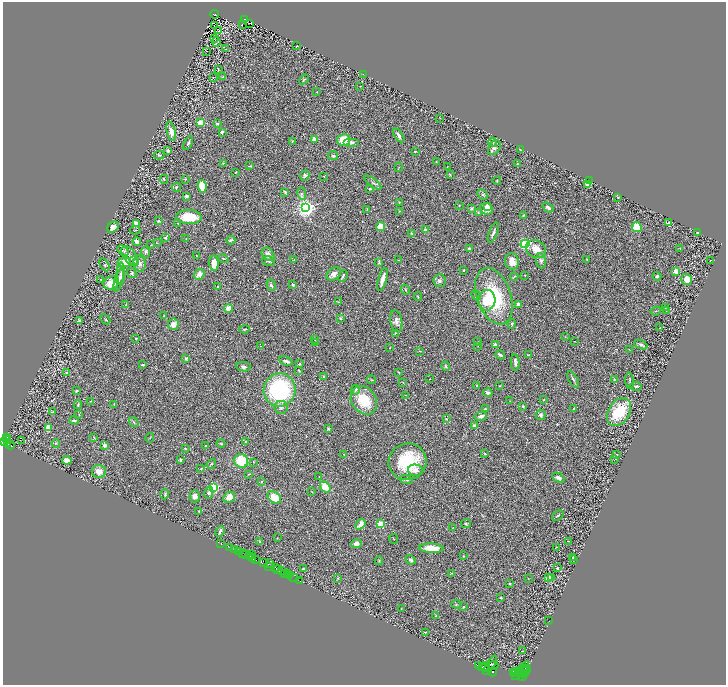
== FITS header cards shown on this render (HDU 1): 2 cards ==
NAXIS1  =                 1447
NAXIS2  =                 1366

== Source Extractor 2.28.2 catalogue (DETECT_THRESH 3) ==
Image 1447 x 1366 px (HDU 1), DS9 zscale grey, zoomed out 1/2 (1 PNG px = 2 x 2 image px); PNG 728 x 687 px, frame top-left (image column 2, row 1366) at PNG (3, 2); each listed source drawn as its Kron ellipse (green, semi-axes under 4 px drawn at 4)
Background 0.393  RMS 0.028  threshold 0.0843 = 3 sigma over >= 5 px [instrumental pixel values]
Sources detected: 367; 41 cannot appear on this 1/2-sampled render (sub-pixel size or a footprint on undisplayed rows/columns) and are neither listed nor drawn; the other 326 listed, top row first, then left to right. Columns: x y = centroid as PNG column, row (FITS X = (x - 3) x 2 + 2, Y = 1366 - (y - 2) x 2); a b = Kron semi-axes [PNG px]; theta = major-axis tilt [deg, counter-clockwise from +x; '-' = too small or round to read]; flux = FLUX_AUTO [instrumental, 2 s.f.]
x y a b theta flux
214 14 4 2 - 20
245 19 2 2 - 23
250 23 2 1 - 1.4
242 24 3 1 - 1.5
215 26 2 1 - 1.2
219 30 2 2 - 30
214 39 3 2 - 3
216 42 5 2 - 4.8
297 46 2 2 - 1.9
226 49 3 2 - 1.8
206 51 2 1 - 35
218 69 2 1 - 2.5
363 74 2 1 - 2
213 77 2 2 - 1.7
222 77 3 2 - 2.2
304 79 5 3 - 5.7
360 86 2 1 - 1.9
317 92 2 1 - 1.4
440 118 2 1 - 1.4
200 123 4 3 - 61
217 123 2 2 - 14
171 131 10 4 -78 33
222 132 4 3 - 11
399 135 8 3 -54 20
314 139 3 3 - 24
343 140 6 5 - 90
292 141 3 3 - 3.3
351 142 8 4 0 16
493 142 5 4 - 7.2
188 143 7 3 61 8
494 147 8 5 59 17
520 150 2 2 - 2.2
168 151 3 2 - 12
415 151 3 2 - 2.5
159 155 5 4 - 7.6
333 156 5 3 - 6.5
436 162 2 2 - 2.8
223 163 3 2 - 3.8
517 164 3 3 - 3.3
250 166 4 2 - 5.5
447 166 2 1 - 1.3
399 167 5 2 - 2.8
236 172 2 2 - 4.7
305 175 5 4 - 9.9
450 175 3 2 - 3.1
324 176 2 2 - 3.3
164 179 4 3 - 4.9
185 179 3 2 - 3.3
497 180 4 2 - 3.2
589 181 2 2 - 3.8
373 183 10 2 -36 8.8
588 185 3 2 - 24
202 186 6 4 -81 92
176 187 4 3 - 7
370 189 3 2 - 5.3
285 192 4 2 - 6.2
302 194 6 3 -82 18
482 194 5 4 - 10
186 196 2 2 - 39
617 197 3 2 - 2.9
399 202 3 2 - 2.6
459 205 3 2 - 2.8
487 206 4 3 - 8.4
306 208 3 3 - 3300
471 208 3 3 - 9.3
548 208 6 3 -37 12
367 209 3 2 - 3
487 209 6 5 - 51
399 211 4 2 - 2.9
478 213 4 3 - 5.3
523 215 2 2 - 5
189 217 13 7 -2 130
158 221 3 2 - 6.9
136 223 3 3 - 22
178 223 4 3 - 5.4
668 223 4 3 - 11
380 226 4 3 - 79
113 227 6 5 - 28
637 227 5 4 - 88
135 230 5 2 - 3.5
425 230 4 3 - 15
412 233 3 2 - 5.4
493 233 10 2 69 12
697 233 2 2 - 4
165 238 3 2 - 7.8
186 238 2 1 - 2.4
231 240 4 2 - 12
137 242 4 3 - 19
157 243 3 2 - 2
525 244 4 3 - 1000
151 245 3 2 - 2.9
469 248 3 2 - 7.2
680 248 3 3 - 4.2
536 249 10 8 -36 54
123 250 6 4 -43 11
145 252 5 3 - 8.6
268 254 7 5 -53 25
130 256 12 6 -51 29
196 256 2 2 - 1.9
223 259 5 2 - 4.6
294 260 3 2 - 2.3
399 260 2 2 - 2.5
587 260 4 2 - 3.9
710 260 2 1 - 2.1
134 261 3 3 - 4.9
269 261 7 4 -12 12
512 261 8 7 - 37
541 261 7 5 -84 14
124 262 7 5 8 46
379 262 4 2 - 4.8
140 263 8 6 -76 22
214 263 8 4 -88 54
104 265 7 4 -61 8.2
463 270 3 2 - 4
676 271 3 2 - 110
121 273 11 4 89 15
132 273 5 4 - 9.6
199 274 6 5 - 29
334 274 8 6 40 22
525 275 2 1 - 2.2
343 276 6 3 66 8.8
657 276 4 3 - 9.6
120 277 7 4 85 13
514 277 4 2 - 2.9
382 279 12 3 74 43
687 279 5 5 - 56
101 280 3 3 - 4.7
119 280 12 4 75 20
439 281 6 6 - 16
111 283 7 6 - 83
271 285 6 3 -68 7
293 285 4 3 - 6.6
218 287 2 2 - 4.2
405 290 5 3 - 5
476 295 5 2 - 4.4
494 296 29 17 -70 340
418 297 4 2 - 3.9
487 300 10 8 85 110
338 302 4 2 - 3.2
519 304 4 3 - 18
126 305 3 2 - 5.3
665 307 3 2 - 3.4
228 308 4 2 - 110
656 311 5 2 - 4.1
666 311 3 2 - 3.2
164 316 3 3 - 8.5
340 318 3 3 - 4.4
105 319 5 2 - 4.8
79 321 4 3 - 8.9
396 321 11 6 -79 26
173 324 6 5 - 25
512 324 4 3 - 4.6
660 328 2 2 - 5.1
244 329 5 2 - 4.9
395 333 3 2 - 2.3
565 337 3 2 - 2.8
136 338 3 2 - 3.7
315 339 3 3 - 3.4
574 341 2 1 - 1.6
478 342 3 2 - 2.2
315 343 4 2 - 4.3
495 344 2 2 - 14
641 345 7 3 -22 9.7
260 346 3 2 - 2
478 346 2 1 - 1.5
390 348 2 1 - 1.8
629 349 2 2 - 2.2
420 351 2 2 - 2.9
500 355 5 2 - 16
528 355 4 2 - 6.3
186 358 3 2 - 9.6
286 361 7 2 -23 13
515 362 8 3 -88 14
299 364 4 3 - 5.4
143 365 4 2 - 6.7
446 366 5 3 - 6.2
244 367 7 4 -8 14
299 370 2 2 - 12
399 372 2 2 - 8.2
67 373 3 3 - 19
324 377 4 3 - 6.4
429 379 2 1 - 1.4
614 379 3 2 - 4.1
371 380 4 2 - 3.7
573 380 9 3 -63 10
630 381 8 2 -85 7.1
403 382 3 3 - 3.5
477 385 2 2 - 3.9
499 386 3 2 - 2.1
636 386 6 3 -3 9
279 390 17 16 - 640
355 390 5 3 - 11
76 391 3 2 - 9.2
488 393 5 3 - 12
405 395 2 1 - 2.4
364 400 15 12 -55 160
543 400 3 2 - 4
90 401 3 2 - 2.3
510 401 3 1 - 1.7
114 404 3 2 - 2.7
78 405 4 3 - 7.2
523 406 2 2 - 7.1
281 407 7 6 - 19
485 409 2 2 - 22
574 409 3 2 - 6.8
53 412 3 2 - 6.8
619 412 15 10 58 230
79 414 3 3 - 3.9
541 415 5 5 - 12
481 416 6 3 14 17
446 419 2 2 - 4.4
74 420 5 2 - 8.5
134 422 5 2 - 4.3
475 426 3 3 - 28
48 428 4 3 - 82
328 429 4 3 - 7.6
7 438 4 3 - 390
94 438 3 2 - 3.1
150 438 4 2 - 3.1
7 440 3 2 - 390
4 441 3 2 - 650
21 441 2 1 - 3.7
245 442 3 2 - 3.9
8 443 3 2 - 240
56 443 4 3 - 5.3
221 443 4 3 - 3.8
10 445 4 2 - 200
105 445 2 2 - 48
206 445 2 2 - 4.6
185 448 2 2 - 5.2
344 454 2 2 - 8.5
485 454 3 2 - 4.8
616 455 3 2 - 6.9
615 459 2 2 - 2.8
67 460 5 4 - 27
180 460 4 3 - 5.4
241 461 7 7 - 150
253 462 2 2 - 1.9
407 462 19 18 - 270
211 464 5 3 - 4.7
201 469 3 2 - 3.4
415 470 7 5 -3 19
99 472 7 6 - 44
249 474 3 2 - 2.6
319 477 2 1 - 2.5
558 478 7 4 -26 20
406 480 6 2 -19 7
261 481 3 2 - 2.9
325 487 6 4 -51 73
214 488 3 3 - 590
312 492 3 2 - 2.5
209 493 6 3 78 16
165 494 5 2 - 4
195 496 6 5 - 22
229 497 6 5 - 41
274 497 7 5 -38 72
199 511 3 2 - 3
558 515 6 3 38 6.5
360 524 6 4 53 31
380 524 3 3 - 260
466 524 5 2 - 6
453 527 3 2 - 1.7
220 531 5 2 - 12
277 538 2 2 - 2.8
393 539 5 1 - 2.7
568 541 3 2 - 3.4
260 542 4 2 - 2.9
220 544 2 1 - 7.3
356 544 5 4 - 23
556 547 3 1 - 2
229 548 3 1 - 35
431 548 12 4 -3 88
234 550 2 1 - 28
238 552 2 1 - 170
242 553 2 1 - 270
246 554 3 2 - 44
252 555 2 1 - 15
464 556 3 2 - 3
251 557 3 2 - 51
573 557 2 1 - 2.4
253 559 2 1 - 46
256 560 3 2 - 510
410 560 5 3 - 10
573 560 2 1 - 3.3
379 561 4 3 - 4.7
263 562 3 3 - 1000
269 563 4 2 - 500
269 566 3 1 - 83
275 567 3 2 - 650
557 568 3 2 - 5
278 569 4 2 - 700
303 569 3 3 - 10
282 570 2 1 - 9.5
284 573 2 2 - 520
451 573 3 2 - 2.5
287 574 2 1 - 280
290 576 2 2 - 630
551 577 3 2 - 12
293 578 5 1 - 55
338 578 3 2 - 2.4
528 578 2 1 - 2.2
548 578 3 2 - 180
299 581 2 1 - 18
510 583 2 2 - 4.6
501 598 4 2 - 3.1
456 604 4 3 - 5.4
463 607 3 3 - 4.3
401 609 2 2 - 2.4
436 616 3 3 - 5.8
549 621 2 1 - 1.9
425 632 3 1 - 2.1
522 651 4 2 - 3.5
478 665 2 1 - 240
490 665 11 2 58 3900
493 665 5 4 - 3100
484 667 6 2 20 4000
486 668 3 2 - 2200
515 671 2 2 - 1400
520 671 11 3 48 4000
523 671 7 2 48 1800
525 671 7 2 55 1000
493 672 4 2 - 9700
513 672 4 2 - 1800
515 674 2 2 - 890
523 674 2 2 - 620
522 677 3 3 - 1300
At the frame edge (FLAGS 8, measured only in part): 1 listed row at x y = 4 441
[41 sub-pixel or undisplayed-footprint detections neither listed nor drawn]